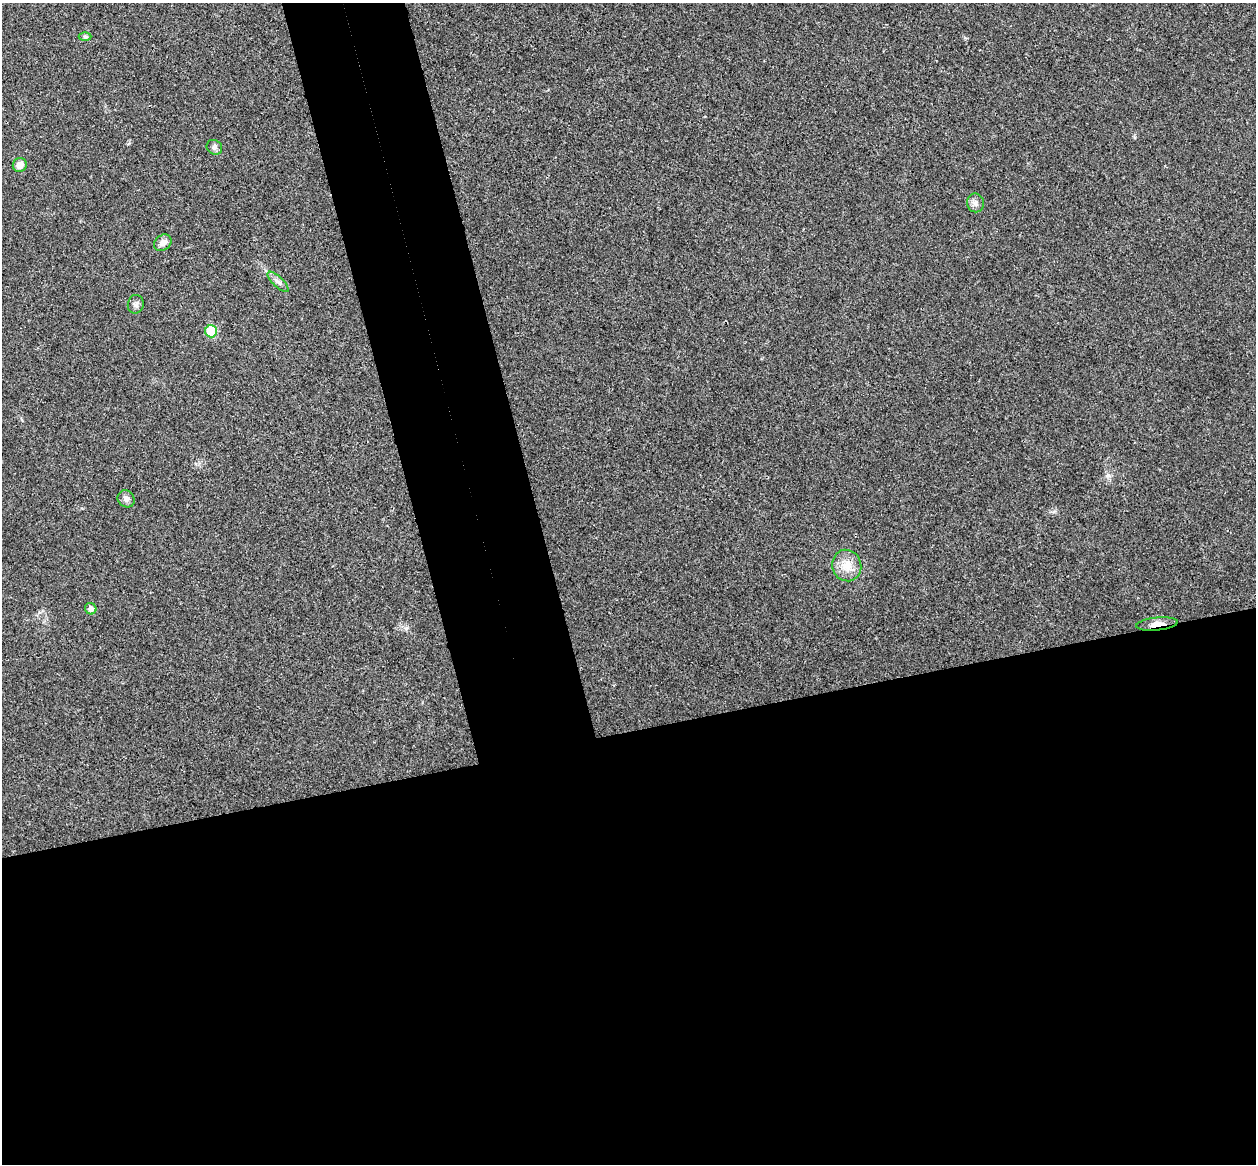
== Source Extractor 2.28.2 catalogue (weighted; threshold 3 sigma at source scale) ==
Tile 15 of 4 x 4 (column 3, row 4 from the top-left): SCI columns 2567-3820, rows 159-1320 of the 5134 x 5077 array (HDU 1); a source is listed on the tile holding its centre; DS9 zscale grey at full resolution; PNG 1258 x 1166 px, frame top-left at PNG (2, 3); each listed source drawn as its Kron ellipse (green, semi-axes under 4 px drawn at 4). Shown black and unused: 44% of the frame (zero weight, under 3 of 4 exposures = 6% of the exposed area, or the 3 px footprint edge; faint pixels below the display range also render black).
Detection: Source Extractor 2.28.2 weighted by HDU 2 'WHT'; one run over the whole footprint, this tile lists its part. Background 0.0227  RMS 0.0047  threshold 0.0209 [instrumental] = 3 sigma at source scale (4.5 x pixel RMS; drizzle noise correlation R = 1.50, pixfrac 1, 0.05/0.05 arcsec/px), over >= 5 px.
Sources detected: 12; all 12 listed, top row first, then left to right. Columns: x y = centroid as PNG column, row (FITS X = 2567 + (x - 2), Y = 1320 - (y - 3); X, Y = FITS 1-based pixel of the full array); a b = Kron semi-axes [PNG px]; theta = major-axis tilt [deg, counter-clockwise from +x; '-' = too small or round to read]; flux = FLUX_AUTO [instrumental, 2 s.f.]
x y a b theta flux
85 37 6 4 0 0.71
214 147 8 7 - 1.3
20 165 7 6 - 3.7
975 203 9 8 - 2
163 243 9 7 36 2.7
278 282 13 5 -44 1.8
136 304 9 8 - 1.6
211 331 6 6 - 18
126 499 9 8 - 1.8
847 566 16 14 -67 6.7
91 609 6 5 - 2.2
1157 624 21 6 6 3.8
Overlapping masked pixels (flux is a lower limit): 1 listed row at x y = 1157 624